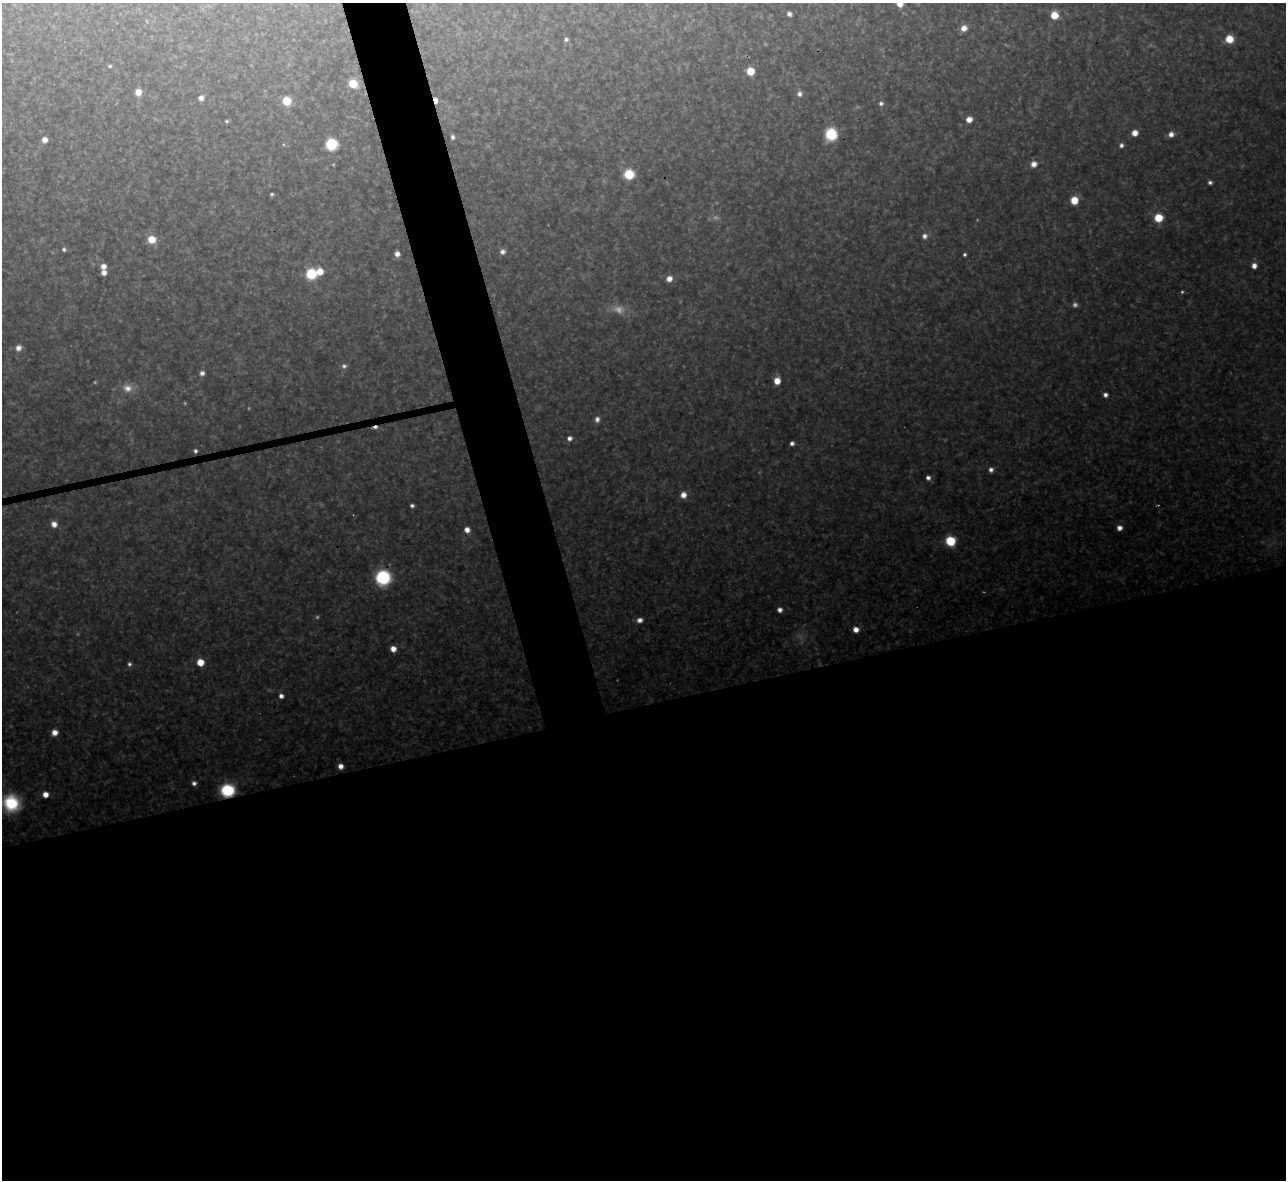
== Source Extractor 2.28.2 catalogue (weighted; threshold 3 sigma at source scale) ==
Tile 15 of 4 x 4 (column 3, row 4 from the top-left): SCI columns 2567-3850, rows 142-1319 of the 5133 x 5115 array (HDU 1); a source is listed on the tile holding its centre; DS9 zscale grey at full resolution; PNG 1288 x 1182 px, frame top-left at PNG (2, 3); no overlay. Shown black and unused: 44% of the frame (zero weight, under 3 of 4 exposures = <1% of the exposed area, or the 3 px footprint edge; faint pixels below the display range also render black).
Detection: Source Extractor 2.28.2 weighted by HDU 2 'WHT'; one run over the whole footprint, this tile lists its part. Background 0.319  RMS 0.019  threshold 0.0871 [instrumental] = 3 sigma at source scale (4.5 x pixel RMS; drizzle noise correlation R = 1.50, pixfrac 1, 0.05/0.05 arcsec/px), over >= 5 px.
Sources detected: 83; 8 too faint to see at this stretch — not listed; the other 75 listed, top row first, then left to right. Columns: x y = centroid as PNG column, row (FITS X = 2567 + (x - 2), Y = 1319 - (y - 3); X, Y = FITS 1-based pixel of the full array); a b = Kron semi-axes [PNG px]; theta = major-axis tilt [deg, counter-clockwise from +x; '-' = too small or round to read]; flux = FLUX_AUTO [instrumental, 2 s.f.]
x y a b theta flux
900 4 6 5 - 20
789 14 5 4 - 8.8
1054 15 6 6 - 42
964 28 7 7 - 17
566 39 4 4 - 6.2
1229 39 8 8 - 37
110 66 4 4 - 3.6
750 71 6 5 - 63
353 84 6 6 - 59
138 92 6 6 - 23
799 94 7 7 - 9.3
201 98 6 6 - 11
436 100 6 4 -77 16
286 101 6 6 - 66
881 103 6 5 - 6
969 119 6 5 - 19
227 121 5 4 - 3.2
1135 133 6 5 - 19
831 134 13 12 - 64
1171 134 6 6 - 13
453 137 5 4 - 6
45 140 5 5 - 16
331 144 8 8 - 100
1121 145 5 5 - 6.7
1034 164 7 7 - 15
629 174 7 6 - 98
1210 182 5 5 - 6.2
272 194 4 3 - 3.6
1074 200 7 6 - 45
1158 218 7 7 - 58
924 236 6 6 - 9.4
152 239 7 7 - 39
64 249 5 5 - 4.5
502 251 6 5 - 8.4
397 254 5 5 - 13
965 254 3 3 - 3.9
103 266 6 6 - 14
1254 266 5 5 - 16
320 271 7 6 - 28
104 272 6 5 - 12
311 274 8 7 - 100
669 279 6 6 - 17
18 348 8 7 - 13
344 366 7 7 - 7.2
202 373 6 6 - 8.7
777 381 6 5 - 28
128 388 15 11 -11 23
1105 395 5 4 - 10
597 419 7 6 - 9.6
375 427 8 4 11 7.4
569 438 5 5 - 10
792 443 4 4 - 7.6
195 451 5 4 - 5
991 470 6 6 - 9.3
928 478 5 5 - 8.3
683 495 7 6 - 18
412 506 4 4 - 5.7
54 524 6 6 - 17
1119 528 6 6 - 12
467 530 6 6 - 14
950 541 7 6 - 100
383 577 11 11 - 170
780 610 5 5 - 10
640 620 6 5 - 13
856 629 6 6 - 16
393 649 5 5 - 18
200 662 6 6 - 35
129 664 6 6 - 6.2
281 696 6 5 - 9.4
54 732 6 6 - 19
340 766 6 5 - 15
194 783 5 5 - 7.6
227 790 9 8 - 170
45 794 6 5 - 20
11 803 22 19 -7 120
Overlapping masked pixels (flux is a lower limit): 3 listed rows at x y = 436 100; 375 427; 227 790
Isophote crosses this tile's border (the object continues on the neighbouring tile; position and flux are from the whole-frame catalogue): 2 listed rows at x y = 900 4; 11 803